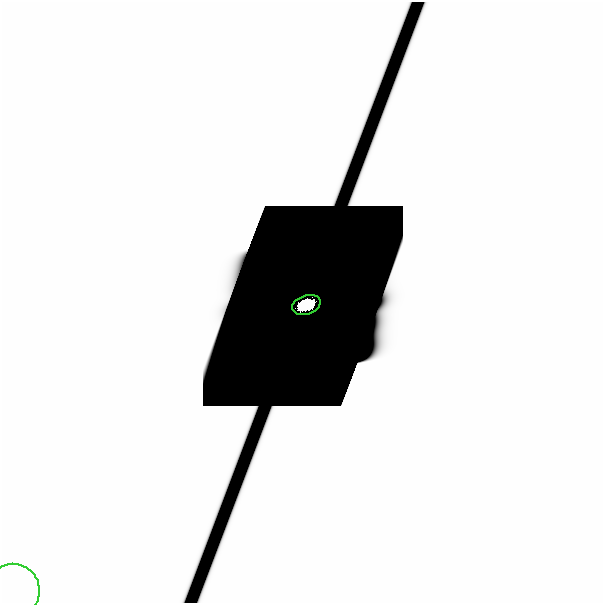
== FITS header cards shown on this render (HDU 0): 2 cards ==
NAXIS1  =                  601
NAXIS2  =                  601

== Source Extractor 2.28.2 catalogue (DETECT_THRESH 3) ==
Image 601 x 601 px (HDU 0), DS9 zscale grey, 1 PNG px = 1 image px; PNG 605 x 605 px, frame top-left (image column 1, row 601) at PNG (0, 2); each listed source drawn as its Kron ellipse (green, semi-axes under 4 px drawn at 4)
Background -1.39e-29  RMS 1.5e-28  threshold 4.57e-28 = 3 sigma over >= 5 px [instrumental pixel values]
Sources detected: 17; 15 with non-positive FLUX_AUTO (blend fragments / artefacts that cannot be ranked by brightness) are neither listed nor drawn; the other 2 listed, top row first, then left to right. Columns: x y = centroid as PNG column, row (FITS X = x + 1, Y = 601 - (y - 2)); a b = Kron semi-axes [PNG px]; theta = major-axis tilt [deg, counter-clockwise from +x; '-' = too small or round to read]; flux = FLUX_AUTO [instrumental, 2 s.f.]
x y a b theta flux
304 305 15 9 18 4.4e+00
11 591 27 26 - 6.4e-15
At the frame edge (FLAGS 8, measured only in part): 1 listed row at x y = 11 591
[15 non-positive-flux detections neither listed nor drawn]